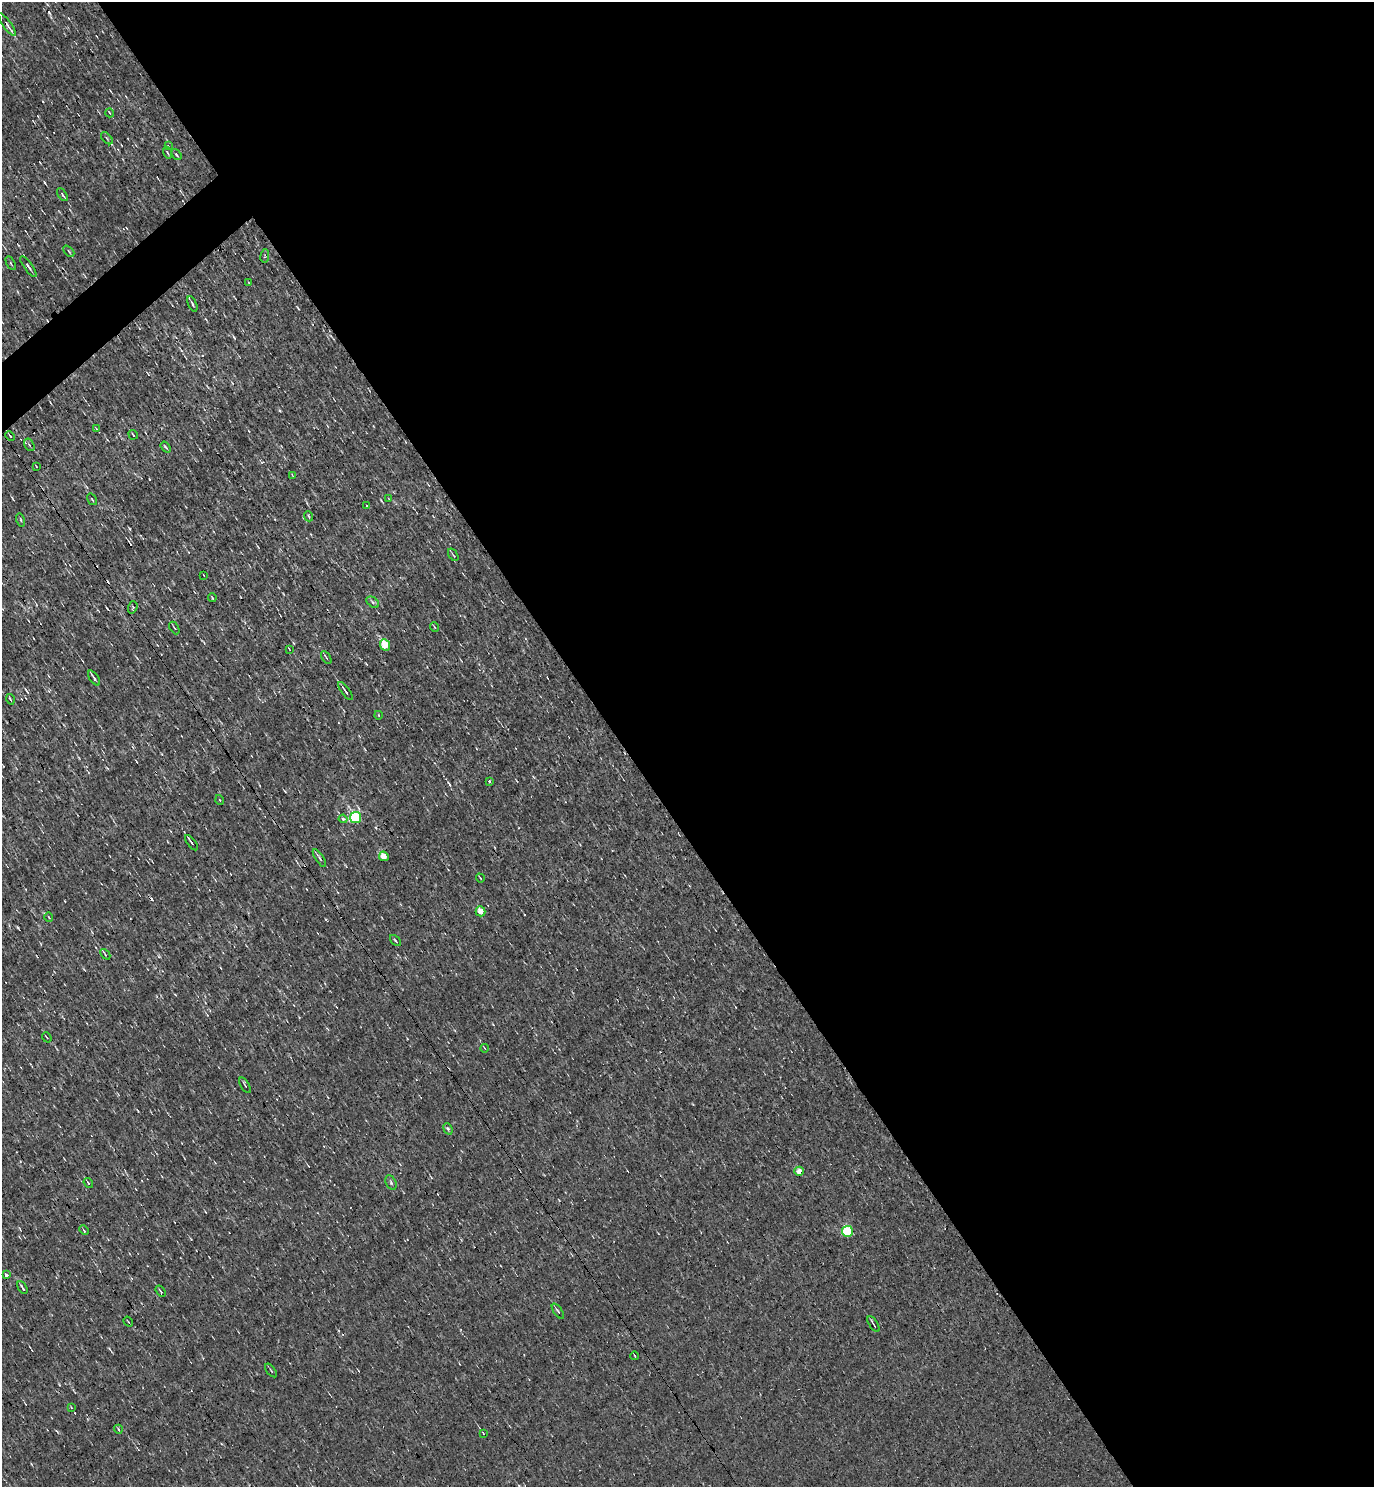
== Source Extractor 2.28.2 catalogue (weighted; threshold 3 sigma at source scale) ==
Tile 8 of 4 x 4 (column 4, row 2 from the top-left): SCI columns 4269-5640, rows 2969-4453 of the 5935 x 5937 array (HDU 1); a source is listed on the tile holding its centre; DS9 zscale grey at full resolution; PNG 1376 x 1489 px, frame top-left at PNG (2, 2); each listed source drawn as its Kron ellipse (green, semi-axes under 4 px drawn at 4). Shown black and unused: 56% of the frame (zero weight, under 3 of 4 exposures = <1% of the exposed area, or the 3 px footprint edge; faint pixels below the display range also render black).
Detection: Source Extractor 2.28.2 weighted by HDU 2 'WHT'; one run over the whole footprint, this tile lists its part. Background 0.00207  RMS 0.043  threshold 0.193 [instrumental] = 3 sigma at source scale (4.5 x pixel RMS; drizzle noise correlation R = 1.50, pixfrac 1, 0.05/0.05 arcsec/px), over >= 5 px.
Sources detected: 75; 3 cosmic-ray / hot-pixel residue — neither listed nor drawn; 1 inside a brighter listed object's ellipse — not listed separately; the other 71 listed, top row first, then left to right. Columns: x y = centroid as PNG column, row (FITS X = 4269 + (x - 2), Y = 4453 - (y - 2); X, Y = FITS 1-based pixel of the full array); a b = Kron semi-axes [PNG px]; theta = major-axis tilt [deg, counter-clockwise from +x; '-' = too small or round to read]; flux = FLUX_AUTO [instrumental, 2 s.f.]
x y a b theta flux
7 24 13 3 -55 13
110 113 4 3 - 4
107 138 7 3 -46 4.8
168 145 4 3 - 3.6
167 152 6 2 -70 4.4
176 155 6 3 -51 5.2
62 195 7 2 -53 6.5
69 251 6 2 -46 3.9
265 256 7 3 81 5.1
11 263 7 3 -60 4.6
28 267 12 3 -54 11
249 283 3 2 - 2.5
192 304 8 3 -67 7.8
96 429 3 3 - 4
133 435 5 2 - 4.3
10 436 5 3 - 4.4
29 445 7 4 -58 6.7
166 447 6 3 -52 6.2
36 466 3 2 - 2.9
292 475 3 2 - 2.6
92 499 6 2 -56 4.2
389 499 4 2 - 2.7
367 506 3 2 - 3.3
308 516 5 3 - 4.1
20 520 6 3 -74 5
453 555 7 2 -56 4.4
204 575 3 2 - 2.4
212 598 4 3 - 4.3
373 602 7 4 -37 8.2
133 607 6 4 71 6.3
434 627 5 3 - 3.7
174 628 7 2 -59 4.6
385 645 6 5 - 110
289 649 4 2 - 2.5
326 657 7 2 -59 4.7
94 678 8 2 -55 9.2
345 691 11 3 -54 14
10 699 5 3 - 4.2
378 715 4 3 - 2.9
489 782 3 3 - 17
220 800 5 3 - 3.4
356 817 5 5 - 440
343 819 4 4 - 8.8
191 843 9 3 -53 11
384 856 5 4 - 54
319 858 10 3 -57 9
480 878 5 2 - 3.7
481 911 5 4 - 40
49 917 4 2 - 3.2
395 941 7 3 -45 4.9
105 954 6 3 -47 4.8
47 1037 5 2 - 4.2
484 1048 4 2 - 3.3
245 1085 9 3 -60 6.1
448 1129 6 4 -68 7.7
799 1171 5 4 - 28
88 1183 5 3 - 4.5
391 1183 8 5 -64 8.4
84 1230 5 3 - 5
847 1231 5 5 - 220
6 1275 3 3 - 16
22 1288 7 2 -58 8.2
160 1291 6 2 -54 5.2
558 1311 9 3 -55 7.6
128 1322 5 2 - 3
873 1324 9 2 -57 6.8
635 1356 4 2 - 3
271 1371 8 2 -51 4.2
71 1407 3 3 - 2.8
118 1429 4 3 - 4.4
483 1433 3 2 - 2.9
Overlapping masked pixels (flux is a lower limit): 1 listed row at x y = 7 24
Unlisted compact peaks at least as high as the median listed source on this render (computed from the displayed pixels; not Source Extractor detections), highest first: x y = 18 928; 129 528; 234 337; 280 411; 449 784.